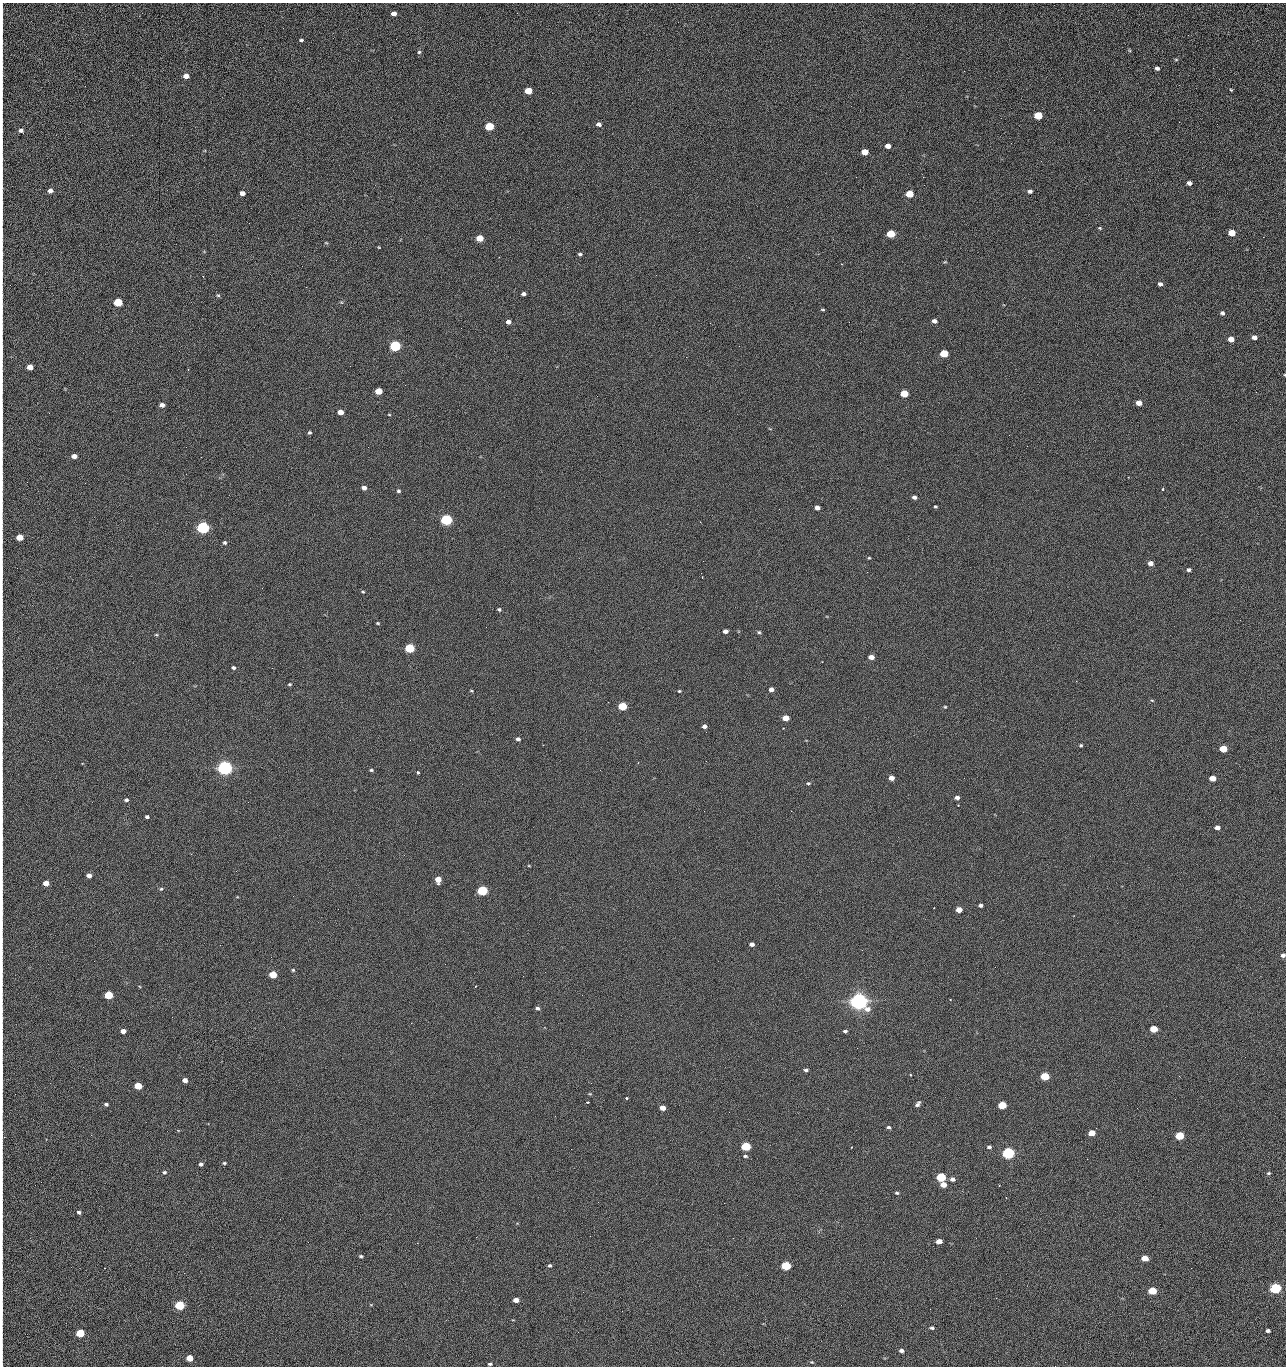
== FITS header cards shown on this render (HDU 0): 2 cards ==
NAXIS1  =                 1284 /fastest changing axis
NAXIS2  =                 1364 /next to fastest changing axis

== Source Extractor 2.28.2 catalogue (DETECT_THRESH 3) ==
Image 1284 x 1364 px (HDU 0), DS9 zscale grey, 1 PNG px = 1 image px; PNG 1288 x 1368 px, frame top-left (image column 1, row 1364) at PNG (2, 3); no overlay
Background 125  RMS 14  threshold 43.2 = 3 sigma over >= 5 px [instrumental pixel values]
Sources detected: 225; all 225 listed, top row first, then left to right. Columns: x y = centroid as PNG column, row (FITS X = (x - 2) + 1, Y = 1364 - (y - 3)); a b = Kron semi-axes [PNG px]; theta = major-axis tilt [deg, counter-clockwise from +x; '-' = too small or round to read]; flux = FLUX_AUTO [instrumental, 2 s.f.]
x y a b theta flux
2 10 14 2 -90 2.3e+03
394 13 5 4 - 4.9e+03
2 27 21 2 90 3.3e+03
1188 35 2 2 - 1.2e+03
301 40 4 3 - 1.4e+03
2 41 15 2 90 3.1e+03
1129 50 6 3 -71 1.0e+03
419 52 5 5 - 1.4e+03
1176 59 5 3 - 1.1e+03
1157 68 4 4 - 2.8e+03
186 76 5 4 - 8.7e+03
2 77 30 2 87 5.0e+03
1231 90 3 3 - 9.0e+02
528 91 5 4 - 2.4e+04
2 104 17 2 90 2.8e+03
1038 115 5 5 - 4.5e+04
1179 122 2 2 - 1.3e+03
599 124 5 4 - 3.6e+03
489 126 5 5 - 5.5e+04
21 131 6 4 -43 3.3e+03
2 144 18 2 90 3.0e+03
888 146 5 4 - 6.6e+03
865 152 5 4 - 1.6e+04
1041 161 2 2 - 1.9e+03
856 177 2 2 - 2.4e+03
923 177 2 2 - 1.8e+04
1189 183 5 4 - 3.7e+03
50 191 5 4 - 4.9e+03
1030 191 4 4 - 2.7e+03
242 193 5 4 - 5.9e+03
909 194 5 4 - 2.9e+04
2 207 29 2 90 4.7e+03
1100 228 4 4 - 9.8e+02
1232 233 5 4 - 2.5e+04
2 234 9 2 90 1.5e+03
891 234 5 5 - 4.2e+04
1263 237 3 2 - 8.0e+02
480 238 5 4 - 2.0e+04
326 243 5 3 - 9.3e+02
379 247 4 3 - 6.8e+02
580 254 5 4 - 1.8e+03
841 264 2 2 - 2.7e+04
2 265 18 2 90 3.2e+03
656 275 2 2 - 4.8e+02
1160 284 4 4 - 2.9e+03
306 287 3 2 - 7.8e+02
523 294 4 4 - 3.0e+03
218 295 5 4 - 1.2e+03
118 302 5 5 - 5.3e+04
823 310 4 3 - 1.0e+03
1222 313 5 4 - 2.1e+03
934 321 5 4 - 4.0e+03
508 322 4 4 - 4.7e+03
849 322 3 2 - 8.1e+02
710 323 2 2 - 3.4e+03
1254 337 4 4 - 4.5e+03
1231 339 5 4 - 1.0e+04
2 346 14 2 90 2.4e+03
395 346 5 5 - 1.6e+05
739 346 2 2 - 4.6e+02
944 353 5 4 - 4.1e+04
350 366 2 2 - 2.4e+03
30 367 5 4 - 1.1e+04
379 391 5 4 - 2.0e+04
1256 392 3 2 - 1.4e+03
904 393 5 4 - 3.4e+04
1139 403 5 4 - 9.9e+03
162 405 5 4 - 5.2e+03
340 412 5 4 - 9.3e+03
389 415 4 3 - 7.2e+02
2 427 11 2 90 1.8e+03
770 429 5 3 - 7.1e+02
309 433 4 4 - 1.6e+03
1009 435 2 2 - 3.4e+03
1027 446 2 2 - 4.8e+02
186 447 2 2 - 2.8e+03
74 456 5 4 - 6.0e+03
2 477 10 2 90 1.9e+03
1128 477 2 2 - 6.2e+02
85 483 2 2 - 8.8e+02
364 488 4 4 - 5.2e+03
1163 489 3 3 - 1.5e+03
398 491 4 4 - 1.6e+03
914 497 4 4 - 3.4e+03
935 506 4 3 - 1.1e+03
817 508 4 4 - 5.1e+03
779 509 2 2 - 4.6e+02
446 520 5 5 - 2.0e+05
203 528 5 5 - 3.3e+05
20 537 5 4 - 2.0e+04
225 543 4 4 - 1.6e+03
869 558 3 3 - 9.5e+02
1151 563 5 4 - 5.5e+03
1189 570 4 4 - 2.3e+03
2 571 15 2 90 2.4e+03
363 592 4 3 - 1.0e+03
499 609 5 4 - 1.5e+03
378 623 5 3 - 1.0e+03
725 631 5 4 - 5.2e+03
759 632 5 4 - 1.4e+03
156 635 5 4 - 1.1e+03
410 648 5 5 - 9.3e+04
871 657 5 4 - 7.4e+03
822 662 3 2 - 8.6e+02
233 668 5 4 - 2.0e+03
2 673 17 2 90 2.5e+03
289 684 4 3 - 1.0e+03
771 689 5 4 - 4.3e+03
471 691 5 3 - 9.6e+02
679 691 4 3 - 1.2e+03
1152 700 5 3 - 9.9e+02
2 701 11 2 90 2.0e+03
622 706 5 4 - 5.3e+04
945 707 4 3 - 9.9e+02
786 718 5 4 - 1.5e+04
704 726 6 5 - 3.7e+03
783 728 2 2 - 5.3e+02
518 739 5 4 - 2.7e+03
543 745 2 2 - 3.3e+03
1081 745 4 3 - 1.3e+03
1223 749 5 4 - 2.7e+04
706 761 2 2 - 2.1e+03
225 768 5 5 - 7.0e+05
371 770 5 3 - 1.4e+03
418 772 3 3 - 3.6e+03
891 778 5 4 - 6.1e+03
1212 778 5 4 - 1.3e+04
808 783 5 4 - 1.4e+03
957 797 5 4 - 4.0e+03
126 800 5 4 - 2.0e+03
958 805 2 2 - 7.5e+02
147 817 4 3 - 1.9e+03
1217 828 5 4 - 6.1e+03
2 837 12 2 90 2.2e+03
529 866 4 3 - 7.1e+02
89 875 4 4 - 5.7e+03
438 879 5 5 - 1.4e+04
46 883 5 4 - 1.0e+04
161 889 5 4 - 1.2e+03
482 891 5 5 - 1.3e+05
2 902 16 2 90 3.1e+03
980 905 4 3 - 2.7e+03
959 910 5 4 - 1.0e+04
752 944 4 4 - 3.6e+03
1283 955 4 4 - 4.2e+03
293 970 4 4 - 1.2e+03
273 975 5 4 - 3.4e+04
523 976 2 2 - 1.9e+03
476 986 2 2 - 5.9e+02
109 995 5 4 - 5.4e+04
950 1000 3 3 - 8.0e+02
859 1001 7 6 - 1.1e+06
537 1008 4 4 - 2.2e+03
2 1009 10 2 90 1.5e+03
411 1023 2 2 - 5.3e+03
2 1026 6 2 90 9.9e+02
1154 1029 5 4 - 2.9e+04
123 1031 5 4 - 6.6e+03
845 1031 4 3 - 2.2e+03
857 1048 2 2 - 1.4e+03
1245 1057 2 2 - 1.8e+03
2 1067 12 2 90 2.1e+03
806 1070 4 4 - 2.3e+03
910 1075 3 2 - 1.2e+03
1045 1076 5 4 - 4.9e+04
1179 1076 2 2 - 2.8e+03
185 1080 4 4 - 6.9e+03
138 1086 5 4 - 3.2e+04
590 1094 5 3 - 8.8e+02
626 1098 3 3 - 2.3e+03
2 1101 16 2 90 2.4e+03
587 1102 3 2 - 1.1e+03
106 1104 4 3 - 1.9e+03
918 1104 8 5 51 2.9e+03
1002 1105 5 4 - 4.5e+04
663 1108 5 4 - 8.8e+03
729 1112 2 2 - 9.1e+02
888 1127 5 4 - 2.0e+03
1092 1133 5 4 - 1.7e+04
2 1134 16 2 90 2.8e+03
91 1135 2 2 - 2.7e+03
1179 1136 5 4 - 5.9e+04
746 1146 5 4 - 8.0e+04
851 1147 3 2 - 7.9e+02
989 1147 4 3 - 2.3e+03
571 1149 2 2 - 8.9e+02
1008 1153 5 5 - 2.8e+05
745 1156 5 4 - 1.6e+03
1087 1159 2 2 - 1.3e+03
224 1163 5 4 - 1.2e+03
201 1164 4 4 - 2.6e+03
164 1172 5 5 - 1.7e+03
1269 1173 5 4 - 1.5e+03
941 1177 5 4 - 8.6e+04
952 1179 5 4 - 3.9e+03
943 1184 5 4 - 9.8e+03
897 1193 5 4 - 1.4e+03
79 1212 4 3 - 2.3e+03
280 1219 2 2 - 2.2e+03
2 1230 6 2 90 1.2e+03
476 1237 2 2 - 8.4e+03
939 1241 5 4 - 9.0e+03
308 1242 2 2 - 1.9e+03
417 1243 2 2 - 5.7e+03
361 1256 4 4 - 1.5e+03
1145 1258 5 4 - 1.4e+04
550 1265 5 4 - 1.6e+03
786 1266 5 4 - 8.2e+04
1276 1288 5 5 - 2.0e+05
1152 1291 5 4 - 4.7e+04
583 1292 2 2 - 5.1e+02
996 1298 2 2 - 2.8e+03
516 1300 5 4 - 7.7e+03
179 1305 5 4 - 1.0e+05
2 1307 17 2 90 2.4e+03
622 1311 3 2 - 7.6e+02
932 1328 5 4 - 2.2e+03
1268 1331 4 3 - 3.3e+03
578 1332 2 2 - 3.6e+03
80 1333 5 4 - 5.5e+04
902 1351 5 4 - 3.6e+03
189 1358 5 4 - 1.9e+04
812 1362 6 4 -19 1.1e+03
490 1364 4 3 - 1.7e+03
1055 1366 2 2 - 2.0e+03
At the frame edge (FLAGS 8, measured only in part): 26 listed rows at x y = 2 10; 2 27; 2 41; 2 77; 2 104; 2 144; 2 207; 2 234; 2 265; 2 346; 2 427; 2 477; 2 571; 2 673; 2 701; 2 837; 2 902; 1283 955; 2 1009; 2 1026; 2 1067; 2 1101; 2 1134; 2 1230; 2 1307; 1055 1366

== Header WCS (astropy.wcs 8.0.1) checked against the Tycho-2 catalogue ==
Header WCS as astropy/WCSLIB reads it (CRVAL/CRPIX/CD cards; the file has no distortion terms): RA---TAN/DEC--TAN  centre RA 15:41:40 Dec +51:59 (235.42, +51.98 deg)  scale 1.26 arcsec/px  FOV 26.9' x 28.5'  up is +92 deg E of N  parity flipped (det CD > 0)
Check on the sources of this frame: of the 60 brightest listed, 10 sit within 2.0 arcsec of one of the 12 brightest Tycho-2 stars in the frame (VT <= 12.29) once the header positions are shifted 0.75 arcsec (0.39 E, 0.64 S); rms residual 0.79 arcsec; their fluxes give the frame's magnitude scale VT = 24.51 - 2.5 log10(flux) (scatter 0.20 mag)
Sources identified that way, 10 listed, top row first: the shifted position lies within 2.0 arcsec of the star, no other Tycho-2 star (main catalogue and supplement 1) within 4.0 arcsec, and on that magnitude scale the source's flux lands within +1.5 / -3 mag of the star's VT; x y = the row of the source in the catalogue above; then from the Tycho-2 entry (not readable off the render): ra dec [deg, ICRS J2000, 3 dp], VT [Tycho-2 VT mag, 2 dp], TYC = Tycho-2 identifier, HIP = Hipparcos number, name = IAU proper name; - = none
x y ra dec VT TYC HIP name
395 346 235.614 +52.064 11.61 3489-1132-1 - -
446 520 235.514 +52.049 11.19 3489-1407-1 - -
203 528 235.515 +52.133 11.12 3489-1380-1 - -
225 768 235.378 +52.130 9.31 3489-1322-1 76850 -
482 891 235.303 +52.042 11.52 3489-958-1 - -
859 1001 235.232 +51.912 9.59 3489-824-1 - -
1008 1153 235.143 +51.862 10.97 3489-1016-1 - -
941 1177 235.131 +51.886 12.29 3489-908-1 - -
786 1266 235.084 +51.941 11.45 3489-1346-1 - -
179 1305 235.075 +52.152 11.74 3489-912-1 - -